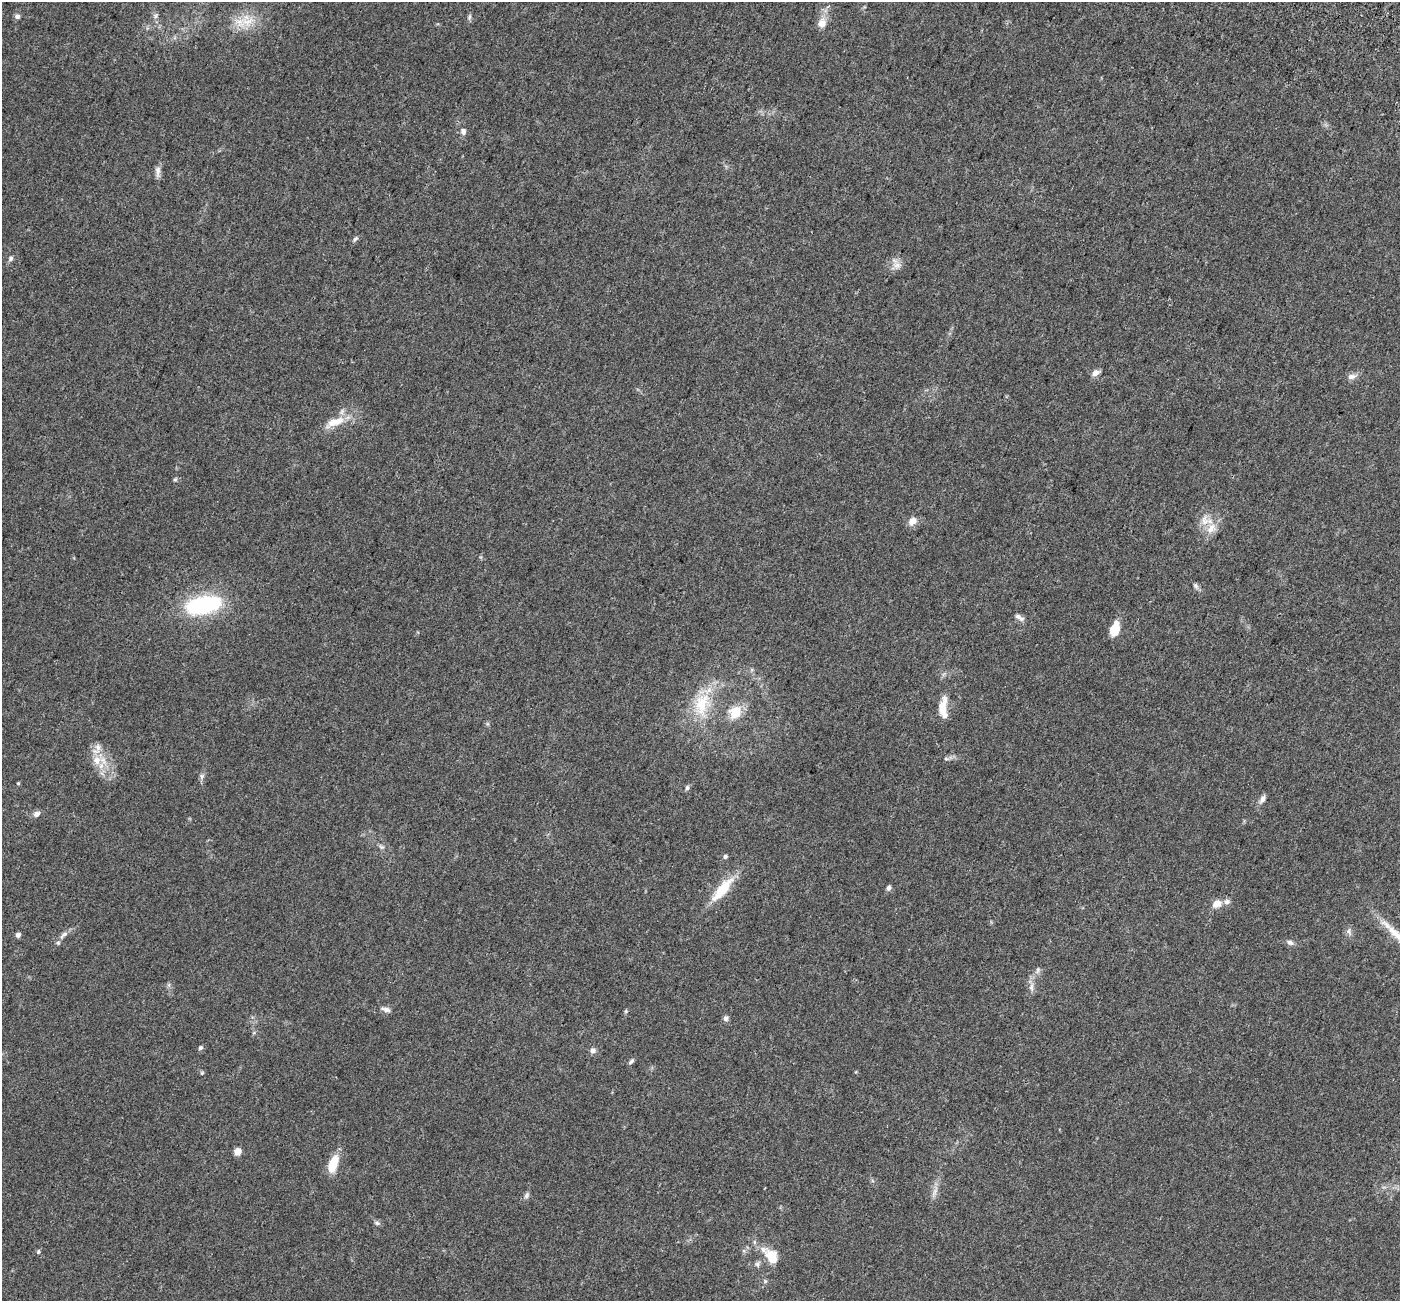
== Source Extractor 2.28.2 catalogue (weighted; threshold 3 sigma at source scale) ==
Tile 10 of 4 x 4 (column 2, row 3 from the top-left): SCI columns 1498-2895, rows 1688-2986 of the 5784 x 5909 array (HDU 1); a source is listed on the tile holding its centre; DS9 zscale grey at full resolution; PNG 1402 x 1303 px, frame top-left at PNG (2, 2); no overlay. Shown black and unused: <1% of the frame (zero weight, under 3 of 5 exposures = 6% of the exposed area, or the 3 px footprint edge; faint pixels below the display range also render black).
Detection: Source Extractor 2.28.2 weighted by HDU 2 'WHT'; one run over the whole footprint, this tile lists its part. Background 0.0306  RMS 0.0029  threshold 0.0129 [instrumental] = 3 sigma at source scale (4.5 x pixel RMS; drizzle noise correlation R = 1.50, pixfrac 1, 0.0396/0.0396 arcsec/px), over >= 5 px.
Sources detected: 61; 4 inside a brighter listed object's ellipse — not listed separately; the other 57 listed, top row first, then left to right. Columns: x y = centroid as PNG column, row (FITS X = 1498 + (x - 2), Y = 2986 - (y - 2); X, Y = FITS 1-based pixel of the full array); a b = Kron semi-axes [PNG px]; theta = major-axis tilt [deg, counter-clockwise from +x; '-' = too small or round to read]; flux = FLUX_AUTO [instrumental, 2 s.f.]
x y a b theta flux
155 16 7 6 - 0.76
17 17 7 6 - 0.75
469 17 8 5 71 0.52
247 21 22 12 2 5.3
822 23 13 11 56 2.2
463 131 9 7 -75 1
158 171 15 7 88 1.3
355 239 9 5 44 0.59
11 258 7 6 - 0.65
897 265 12 9 4 1.8
1095 373 10 6 28 1.3
1352 377 12 7 11 1.3
334 422 32 11 22 4.9
175 479 6 5 - 0.39
912 521 9 8 - 2.3
1211 528 17 12 46 3.3
1196 586 8 6 -74 0.64
203 605 42 19 11 24
1019 617 14 6 -32 1.1
1114 629 16 9 75 4.8
702 704 38 20 76 11
942 709 26 8 78 3.8
735 712 13 11 56 5.8
98 747 12 8 -83 1.8
946 759 7 4 -1 0.47
97 760 12 12 - 3.2
202 776 8 6 79 0.74
18 783 4 4 - 0.27
687 788 7 5 87 0.57
1262 799 12 6 58 1.1
36 814 8 6 25 1.2
381 847 8 6 -20 0.63
725 856 5 5 - 0.52
889 888 6 5 - 0.86
722 890 30 9 49 9.1
1217 904 12 9 31 2.3
1386 925 29 7 -40 3.3
1349 931 11 6 -67 0.93
18 935 5 5 - 0.95
63 935 15 6 38 1.3
1290 942 9 7 -23 0.86
1031 987 12 6 -88 1.2
386 1009 13 6 -14 1.1
626 1011 6 4 72 0.34
725 1018 7 6 - 0.78
200 1048 6 5 - 0.55
593 1050 7 6 - 1.1
631 1061 9 4 43 0.55
202 1073 5 5 - 0.34
238 1151 7 7 - 1.8
333 1164 18 8 69 7
935 1192 15 5 62 1.3
526 1195 10 6 60 0.74
377 1223 8 5 -27 0.58
38 1252 6 5 - 0.45
771 1256 23 12 -50 5.9
758 1264 9 6 63 0.81